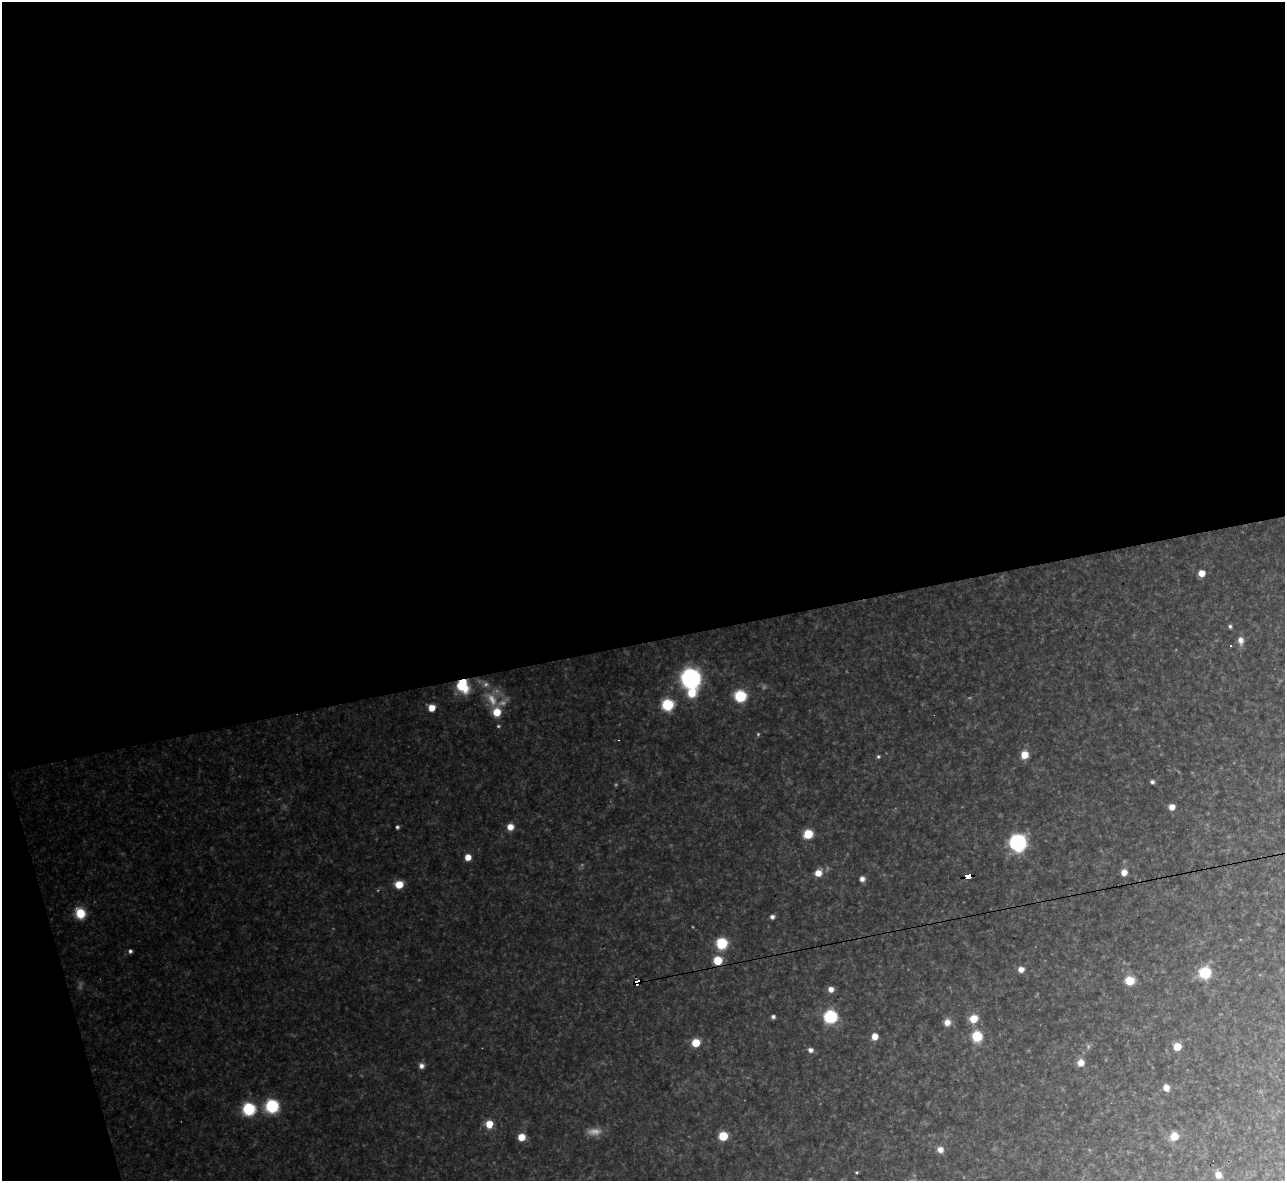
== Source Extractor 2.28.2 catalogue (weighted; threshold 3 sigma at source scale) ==
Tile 1 of 4 x 4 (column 1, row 1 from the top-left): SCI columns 1-1283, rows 3678-4856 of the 5133 x 5115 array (HDU 1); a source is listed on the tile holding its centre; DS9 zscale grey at full resolution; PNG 1287 x 1183 px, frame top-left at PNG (2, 2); no overlay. Shown black and unused: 56% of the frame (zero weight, under 3 of 4 exposures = <1% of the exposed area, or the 3 px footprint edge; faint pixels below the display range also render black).
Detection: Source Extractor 2.28.2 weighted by HDU 2 'WHT'; one run over the whole footprint, this tile lists its part. Background 0.314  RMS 0.019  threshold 0.0867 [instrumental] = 3 sigma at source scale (4.5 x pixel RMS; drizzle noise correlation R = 1.50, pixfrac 1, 0.05/0.05 arcsec/px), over >= 5 px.
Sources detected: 62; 4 too faint to see at this stretch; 1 cosmic-ray / hot-pixel residue — not listed; the other 57 listed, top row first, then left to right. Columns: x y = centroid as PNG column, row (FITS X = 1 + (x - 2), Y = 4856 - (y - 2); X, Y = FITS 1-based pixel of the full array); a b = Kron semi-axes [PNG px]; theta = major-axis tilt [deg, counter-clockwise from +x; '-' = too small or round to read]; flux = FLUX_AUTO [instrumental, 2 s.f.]
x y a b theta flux
1202 573 5 5 - 19
1230 626 5 4 - 3.5
1240 640 9 7 -88 9.9
691 678 10 10 - 480
463 685 15 11 -69 62
692 693 10 9 - 36
740 696 7 7 - 120
668 705 7 7 - 110
432 708 6 6 - 20
497 712 8 7 - 35
498 726 4 4 - 2.2
758 734 5 4 - 2.1
1024 755 7 6 - 28
878 756 5 4 - 2.7
1152 782 4 4 - 4.4
1172 807 6 5 - 14
397 827 4 4 - 3.3
510 827 6 6 - 18
808 834 7 6 - 47
1018 842 11 11 - 200
468 857 6 6 - 17
1124 872 6 6 - 15
818 873 7 6 - 19
968 876 6 4 7 110
862 879 6 6 - 7.9
399 884 7 6 - 31
80 913 8 7 - 50
772 917 5 5 - 5.7
722 943 7 7 - 99
130 951 5 4 - 4.1
717 960 7 6 - 46
1021 969 6 6 - 12
1205 973 7 7 - 110
1130 981 6 6 - 55
636 982 6 3 22 190
831 989 6 6 - 11
773 1016 5 4 - 4.2
831 1017 7 7 - 190
973 1019 8 7 - 27
947 1022 8 8 - 11
875 1036 6 5 - 19
977 1036 7 7 - 59
696 1043 6 5 - 44
1177 1047 5 5 - 59
810 1050 5 5 - 8.4
1081 1063 7 7 - 17
421 1066 6 6 - 8.2
1166 1088 6 6 - 15
272 1106 9 9 - 110
249 1109 7 7 - 150
489 1124 7 6 - 27
723 1136 6 6 - 62
1174 1136 7 7 - 27
521 1137 6 6 - 25
940 1149 7 7 - 11
856 1172 4 3 - 2
1218 1175 6 6 - 17
Overlapping masked pixels (flux is a lower limit): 4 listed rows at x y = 463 685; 968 876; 717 960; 636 982